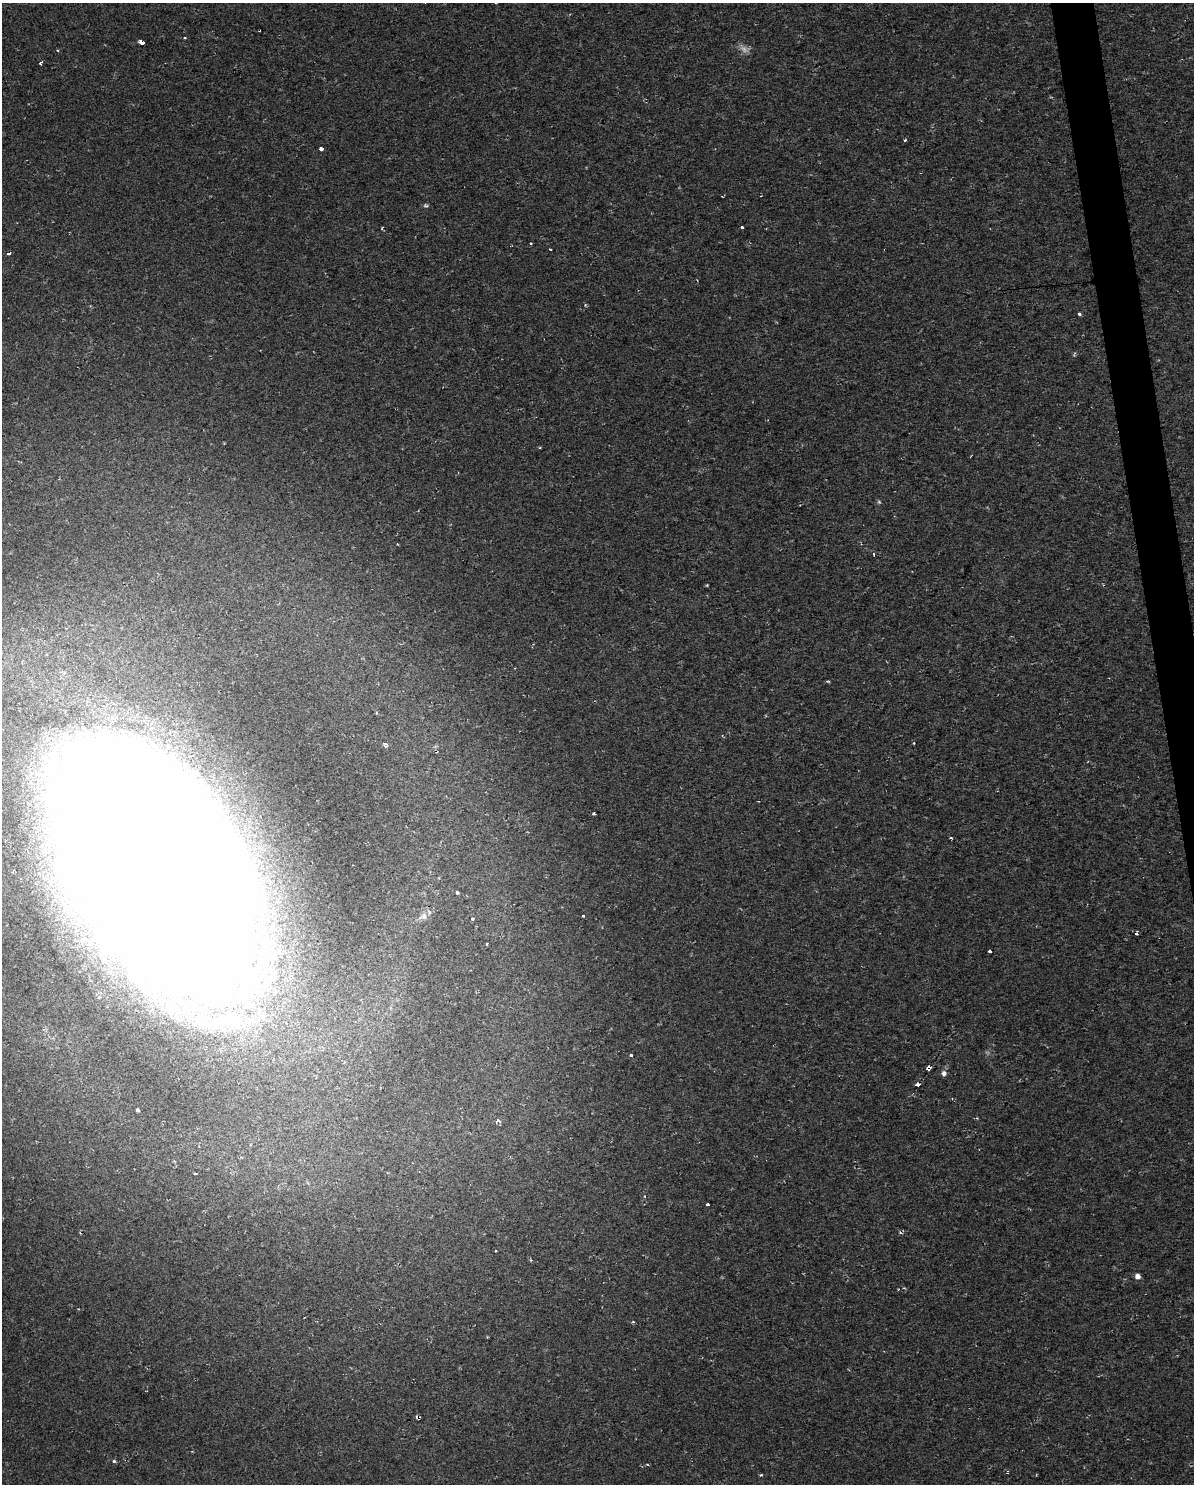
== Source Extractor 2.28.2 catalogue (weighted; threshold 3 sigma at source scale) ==
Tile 6 of 4 x 3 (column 2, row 2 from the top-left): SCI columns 1308-2499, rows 1544-3025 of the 5083 x 5803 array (HDU 1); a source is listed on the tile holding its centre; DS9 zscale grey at full resolution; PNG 1196 x 1486 px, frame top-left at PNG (2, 3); no overlay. Shown black and unused: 2% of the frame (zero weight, under 2 of 3 exposures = <1% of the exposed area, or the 3 px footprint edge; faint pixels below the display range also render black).
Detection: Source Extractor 2.28.2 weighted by HDU 2 'WHT'; one run over the whole footprint, this tile lists its part. Background 0.00663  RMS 0.0049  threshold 0.0219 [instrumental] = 3 sigma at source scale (4.5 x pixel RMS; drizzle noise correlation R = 1.50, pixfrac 1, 0.0396/0.0396 arcsec/px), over >= 5 px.
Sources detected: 47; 1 too faint to see at this stretch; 1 inside a brighter object's white glare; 2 cosmic-ray / hot-pixel residue — not listed; the other 43 listed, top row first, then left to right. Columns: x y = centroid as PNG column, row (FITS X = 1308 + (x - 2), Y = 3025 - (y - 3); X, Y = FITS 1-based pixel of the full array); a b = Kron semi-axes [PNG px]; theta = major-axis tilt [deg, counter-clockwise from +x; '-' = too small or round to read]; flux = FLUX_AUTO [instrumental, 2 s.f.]
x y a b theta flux
425 3 3 2 - 0.31
185 38 3 3 - 0.61
142 42 4 3 - 8.4
40 63 4 3 - 1.2
905 140 3 3 - 1
321 149 4 3 - 6
426 206 8 4 11 0.81
742 227 3 3 - 1.8
550 249 3 2 - 0.52
9 253 3 3 - 1.5
585 305 5 3 - 0.54
1079 314 4 3 - 3.2
540 448 3 3 - 0.45
879 502 7 4 -45 0.67
873 554 3 3 - 1.1
828 681 5 3 - 0.54
914 743 3 3 - 0.89
385 745 6 5 - 1.1
594 813 4 3 - 0.91
951 838 3 3 - 1.4
156 875 147 69 -58 6400
457 893 3 3 - 4.2
423 916 14 9 26 3.7
583 916 3 3 - 2.1
472 919 3 3 - 2.2
1136 933 3 3 - 4.1
487 944 3 3 - 0.51
989 951 3 3 - 2.3
631 1055 3 3 - 1.4
929 1068 5 4 - 4
944 1073 6 6 - 1.8
917 1084 4 3 - 3.4
138 1110 4 3 - 0.95
498 1121 3 3 - 4.8
195 1174 3 2 - 0.65
644 1196 4 3 - 0.46
707 1204 3 3 - 1.3
495 1251 3 2 - 0.45
1137 1276 5 4 - 3.3
633 1322 3 3 - 0.81
418 1417 5 3 - 0.99
114 1461 4 4 - 0.75
761 1475 5 3 - 0.5
Overlapping masked pixels (flux is a lower limit): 2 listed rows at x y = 929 1068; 418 1417
Isophote crosses this tile's border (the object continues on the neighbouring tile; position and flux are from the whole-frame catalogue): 2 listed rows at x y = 425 3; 156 875